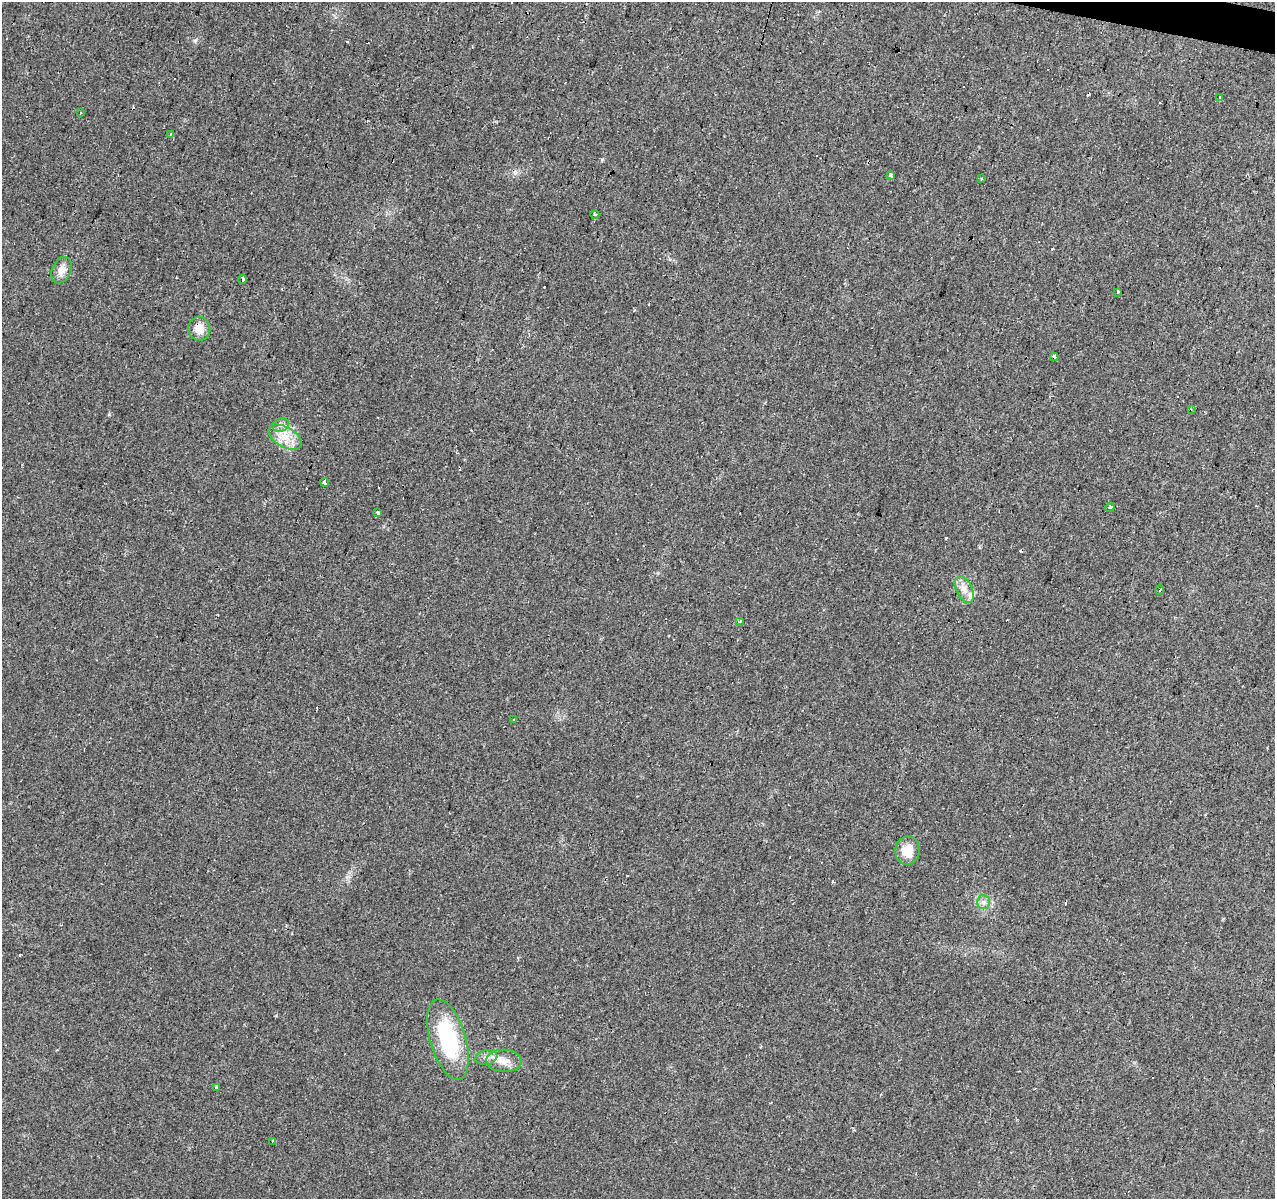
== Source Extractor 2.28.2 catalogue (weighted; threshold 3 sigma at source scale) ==
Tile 10 of 4 x 4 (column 2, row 3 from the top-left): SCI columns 1281-2553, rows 1477-2673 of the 5100 x 5286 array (HDU 1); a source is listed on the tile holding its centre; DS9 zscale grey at full resolution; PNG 1277 x 1201 px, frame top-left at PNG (2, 2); each listed source drawn as its Kron ellipse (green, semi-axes under 4 px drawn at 4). Shown black and unused: <1% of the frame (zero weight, under 2 of 3 exposures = <1% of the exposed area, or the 3 px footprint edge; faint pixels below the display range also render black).
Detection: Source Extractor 2.28.2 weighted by HDU 2 'WHT'; one run over the whole footprint, this tile lists its part. Background 0.0685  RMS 0.007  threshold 0.0315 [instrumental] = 3 sigma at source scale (4.5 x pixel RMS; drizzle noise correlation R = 1.50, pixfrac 1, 0.0396/0.0396 arcsec/px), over >= 5 px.
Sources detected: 49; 20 cosmic-ray / hot-pixel residue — neither listed nor drawn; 1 inside a brighter listed object's ellipse — not listed separately; the other 28 listed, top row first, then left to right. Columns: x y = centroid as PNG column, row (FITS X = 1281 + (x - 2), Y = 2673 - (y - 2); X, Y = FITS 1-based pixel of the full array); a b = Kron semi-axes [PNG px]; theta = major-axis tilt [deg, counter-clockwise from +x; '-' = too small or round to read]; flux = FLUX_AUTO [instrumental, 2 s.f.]
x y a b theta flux
1220 98 3 3 - 2.3
80 113 3 3 - 1.6
170 134 4 3 - 0.85
891 175 4 3 - 7.6
981 178 3 2 - 1.3
595 215 4 3 - 0.69
62 270 14 9 67 6.8
242 279 4 3 - 5.4
1117 292 3 3 - 2.8
199 329 12 11 - 8.2
1054 357 4 3 - 7.6
1191 409 4 2 - 0.58
281 425 8 6 21 2.8
285 437 18 10 -30 10
324 482 4 3 - 4.1
1110 507 5 3 - 0.76
378 513 4 3 - 5.9
964 589 14 8 -64 5.9
1160 590 5 3 - 0.66
740 621 3 2 - 1.1
513 720 3 2 - 0.48
907 850 14 12 82 13
983 902 7 6 - 2.2
448 1039 41 18 -73 62
486 1058 11 7 12 3.6
504 1061 18 11 -2 7.9
217 1087 3 3 - 4.5
272 1141 3 2 - 1.1
Overlapping masked pixels (flux is a lower limit): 2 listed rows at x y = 199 329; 1054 357
Unlisted compact peaks at least as high as the median listed source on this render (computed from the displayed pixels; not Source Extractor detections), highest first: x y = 195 40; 109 414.